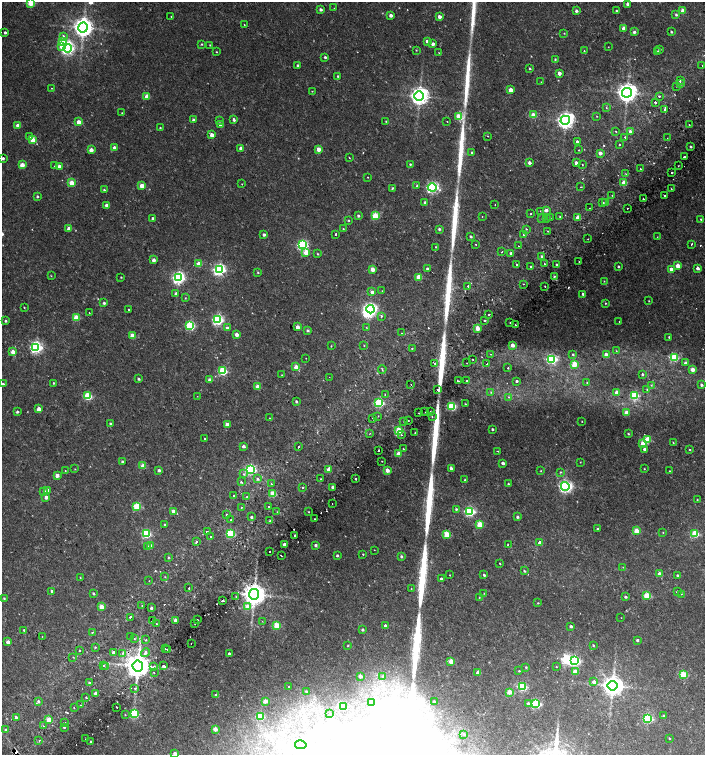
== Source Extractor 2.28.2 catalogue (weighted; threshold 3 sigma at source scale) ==
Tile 7 of 4 x 4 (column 3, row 2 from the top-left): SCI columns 3003-4407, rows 3061-4565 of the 6068 x 6115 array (HDU 1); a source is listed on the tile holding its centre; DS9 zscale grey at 2 x 2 block average (1 PNG px = mean of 2 x 2 image px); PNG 707 x 757 px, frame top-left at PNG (2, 2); each listed source drawn as its Kron ellipse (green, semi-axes under 4 px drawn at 4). Shown black and unused: <1% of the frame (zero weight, under 2 of 3 exposures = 3% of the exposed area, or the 3 px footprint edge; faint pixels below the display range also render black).
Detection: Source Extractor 2.28.2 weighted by HDU 2 'WHT'; one run over the whole footprint, this tile lists its part. Background 0.0101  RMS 0.0028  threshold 0.0126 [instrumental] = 3 sigma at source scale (4.5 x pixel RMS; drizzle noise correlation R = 1.50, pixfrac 1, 0.0396/0.0396 arcsec/px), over >= 5 px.
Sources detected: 541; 3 too faint to see at this stretch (2 x 2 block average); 7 inside a brighter object's white glare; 26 cosmic-ray / hot-pixel residue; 11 long thin detections or spike segments (spike, bleed or trail) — neither listed nor drawn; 1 inside a brighter listed object's ellipse — not listed separately; the other 493 listed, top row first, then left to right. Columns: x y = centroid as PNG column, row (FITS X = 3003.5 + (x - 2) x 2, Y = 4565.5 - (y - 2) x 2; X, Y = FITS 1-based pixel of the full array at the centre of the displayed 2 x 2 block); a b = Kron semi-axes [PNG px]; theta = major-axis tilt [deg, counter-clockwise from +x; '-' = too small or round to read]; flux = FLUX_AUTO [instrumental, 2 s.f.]
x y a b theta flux
31 2 3 3 - 32
627 4 3 3 - 1.7
334 8 2 2 - 0.65
321 9 2 2 - 2
576 11 3 2 - 2.1
616 11 2 2 - 0.53
683 11 3 2 - 6.5
391 15 2 2 - 3.6
676 15 3 3 - 1
171 16 2 2 - 0.35
439 17 2 2 - 4.1
244 25 2 2 - 0.3
83 27 5 5 - 490
624 28 3 2 - 4.7
5 32 2 2 - 1.4
634 32 3 2 - 1.7
671 32 2 2 - 0.83
564 33 2 2 - 0.37
63 36 4 3 - 1.6
427 41 2 2 - 2.7
62 42 4 3 - 14
202 44 2 2 - 0.57
433 44 2 2 - 2.6
210 45 2 2 - 0.48
62 47 4 3 - 5.6
608 47 2 2 - 0.25
67 48 4 4 - 160
659 49 2 2 - 1.5
416 50 2 2 - 0.39
584 51 2 2 - 0.91
658 51 2 2 - 0.34
216 52 2 2 - 0.37
439 53 2 2 - 0.33
325 57 2 2 - 1.2
555 59 2 2 - 0.61
298 65 2 2 - 1
702 65 2 2 - 0.51
530 69 2 2 - 0.73
559 73 2 2 - 5.1
338 76 2 2 - 0.74
680 81 2 2 - 1.6
541 82 2 2 - 0.21
681 84 3 2 - 0.5
677 86 2 2 - 0.49
51 88 2 2 - 0.26
511 90 2 2 - 8.3
312 91 2 2 - 0.34
627 93 5 4 - 470
147 96 3 2 - 11
419 96 5 4 - 390
659 96 2 2 - 0.86
655 102 2 2 - 3
606 108 3 2 - 0.45
665 109 3 2 - 2
122 113 2 2 - 0.26
533 115 3 2 - 8.4
597 116 2 2 - 0.3
459 117 3 3 - 20
193 120 2 2 - 1.5
234 120 3 2 - 1.5
565 120 5 4 - 310
219 121 3 3 - 0.57
386 121 2 2 - 0.41
447 121 2 2 - 0.37
79 122 3 2 - 9.1
18 125 2 2 - 6.6
221 125 2 2 - 4.7
689 125 2 2 - 0.57
160 128 2 2 - 0.55
616 131 2 2 - 1.4
630 131 2 2 - 2.8
212 135 3 3 - 4.4
487 136 2 2 - 0.25
29 137 3 3 - 2
625 137 2 2 - 3
667 138 2 2 - 0.49
33 140 3 3 - 14
577 142 3 3 - 1.2
619 144 2 2 - 1.3
691 147 2 2 - 0.98
114 148 2 2 - 3.3
241 148 2 2 - 3.2
318 149 3 2 - 7.3
91 150 2 2 - 6.5
578 150 2 2 - 0.36
472 152 3 3 - 0.73
600 153 2 2 - 4.3
349 157 2 2 - 0.38
684 157 3 2 - 3.3
3 158 2 2 - 1.5
529 163 2 2 - 2.9
576 163 2 2 - 4.3
410 164 2 2 - 0.71
22 165 3 3 - 9.4
582 165 2 2 - 0.65
55 166 3 2 - 0.6
59 166 3 2 - 3.7
678 166 2 2 - 0.49
640 169 2 2 - 0.71
672 173 2 2 - 2
626 174 2 2 - 0.32
367 177 2 2 - 0.29
624 182 3 2 - 12
72 183 3 3 - 13
242 184 2 2 - 0.29
142 186 3 2 - 9.7
417 186 3 2 - 0.85
432 187 4 4 - 110
580 187 2 2 - 0.35
392 188 2 2 - 1.4
671 189 2 2 - 0.73
104 190 3 2 - 0.8
612 195 2 2 - 0.68
664 195 2 2 - 2.2
37 197 2 2 - 1
643 199 2 2 - 0.98
425 202 2 2 - 1.9
603 203 2 2 - 0.66
605 203 2 2 - 0.46
495 204 2 2 - 0.26
106 205 2 2 - 2.4
589 208 2 2 - 0.33
627 208 2 2 - 0.36
546 210 3 3 - 2.5
540 211 2 2 - 0.32
531 214 2 2 - 0.85
375 215 3 3 - 23
358 216 2 2 - 1.3
482 216 2 2 - 0.25
560 216 2 2 - 0.38
578 217 2 2 - 8.1
153 218 2 2 - 1.9
542 218 2 2 - 0.33
547 218 2 2 - 0.98
550 218 2 2 - 0.38
701 219 3 2 - 0.62
349 220 3 2 - 0.46
69 229 2 2 - 4.5
343 229 3 3 - 0.63
439 229 3 3 - 1
526 229 2 2 - 0.59
548 231 3 2 - 0.38
335 234 2 2 - 1.9
264 235 2 2 - 2
524 235 2 2 - 0.65
471 236 2 2 - 0.82
657 237 2 2 - 0.23
588 239 2 2 - 0.57
476 244 2 2 - 1.2
692 244 2 2 - 1.7
302 245 4 3 - 81
518 246 2 2 - 0.37
435 247 2 2 - 2.1
306 252 3 3 - 14
502 252 2 2 - 0.94
511 253 3 2 - 1.2
318 254 3 2 - 0.58
542 256 3 3 - 1.3
154 260 2 2 - 3.4
579 262 2 2 - 2.8
199 264 3 2 - 9.4
545 264 2 2 - 0.47
556 264 2 2 - 0.59
517 265 2 2 - 0.43
530 266 2 2 - 0.59
618 266 2 2 - 0.8
678 266 3 3 - 9.6
698 268 2 2 - 3
372 269 2 2 - 8.9
427 269 2 2 - 1.7
671 269 2 2 - 6.3
219 270 4 3 - 140
258 272 3 2 - 0.62
51 276 2 2 - 0.34
121 277 2 2 - 0.42
419 277 3 3 - 16
554 277 3 3 - 0.9
178 278 4 4 - 160
604 281 2 2 - 0.33
523 284 2 2 - 0.27
468 286 2 2 - 7.6
545 286 2 2 - 1.4
382 291 2 2 - 0.2
372 292 3 3 - 2.7
176 293 3 3 - 2.1
583 294 2 2 - 1.3
185 298 2 2 - 0.31
649 301 2 2 - 0.33
104 303 3 2 - 1.4
605 303 3 3 - 0.48
24 308 3 2 - 0.37
129 309 2 2 - 0.36
370 309 4 3 - 130
89 313 2 2 - 0.44
489 314 2 2 - 0.86
381 316 4 2 - 0.83
76 317 3 3 - 20
218 320 4 4 - 83
484 320 2 2 - 2.2
6 321 3 3 - 0.98
619 321 2 2 - 0.64
510 323 2 2 - 0.26
515 325 2 2 - 1.5
190 326 3 3 - 61
298 327 2 2 - 5.7
366 327 3 2 - 0.33
227 328 3 2 - 2.5
478 328 2 2 - 11
308 330 3 2 - 1.2
401 333 2 2 - 0.76
237 335 2 2 - 5.7
132 336 3 3 - 9.9
669 337 2 2 - 0.61
513 345 2 2 - 5.7
331 346 2 2 - 0.48
364 346 3 2 - 0.28
36 347 4 4 - 150
412 349 2 2 - 0.44
616 351 2 2 - 0.33
13 352 3 2 - 7.8
491 354 2 2 - 0.76
573 354 2 2 - 0.75
606 355 3 3 - 4.9
674 357 3 3 - 44
306 358 2 2 - 0.21
473 359 2 2 - 0.76
552 359 3 3 - 78
435 363 2 2 - 0.63
467 363 2 2 - 0.76
685 363 3 3 - 1.7
487 364 2 2 - 2.1
574 364 3 3 - 18
296 367 3 2 - 9
508 368 2 2 - 1
692 369 3 2 - 7.5
382 370 4 2 - 0.73
223 371 3 3 - 41
642 374 2 2 - 1.2
282 375 2 2 - 0.25
329 377 2 2 - 0.24
139 379 2 2 - 1.2
210 380 2 2 - 5.5
458 381 2 2 - 1.4
467 381 2 2 - 1.3
517 381 2 2 - 1.2
587 382 2 2 - 0.83
54 383 2 2 - 0.72
3 384 2 2 - 1.5
411 384 2 2 - 0.25
651 385 3 2 - 0.48
701 385 3 3 - 1.6
258 387 3 2 - 9.1
438 389 2 2 - 1.8
647 390 3 2 - 0.41
491 392 4 3 - 0.73
617 392 3 3 - 5.5
385 394 2 2 - 1.4
634 395 3 3 - 36
88 396 3 3 - 36
197 396 2 2 - 0.18
508 397 4 3 - 0.77
296 401 2 2 - 1.2
379 403 3 3 - 60
465 404 2 2 - 0.41
452 406 3 3 - 48
39 409 3 2 - 8.3
425 411 2 2 - 0.79
17 412 3 3 - 0.98
430 412 2 2 - 0.41
418 413 2 2 - 0.35
626 413 3 2 - 7.1
378 416 2 2 - 0.49
432 416 2 2 - 0.44
270 418 3 2 - 0.33
373 418 3 2 - 1.3
408 420 2 2 - 0.35
404 421 2 2 - 0.37
582 421 2 2 - 0.28
110 424 2 2 - 1.1
227 425 2 2 - 5.6
492 429 2 2 - 1.1
399 431 3 3 - 37
370 433 2 2 - 0.31
415 433 2 2 - 0.78
628 434 3 2 - 0.61
401 435 2 2 - 0.64
205 439 2 2 - 0.41
647 439 3 3 - 20
643 443 3 3 - 11
673 443 3 2 - 0.36
243 446 2 2 - 2.5
298 447 2 2 - 0.49
403 449 3 2 - 0.38
645 449 3 2 - 2.1
378 450 2 2 - 2.1
690 450 2 2 - 0.54
497 451 3 2 - 0.29
399 454 3 2 - 7.7
382 461 2 2 - 0.28
122 462 3 2 - 0.94
580 462 2 2 - 0.28
503 463 2 2 - 2.7
143 466 3 3 - 11
451 468 3 2 - 2
75 469 3 2 - 0.3
329 469 3 2 - 6.7
644 469 2 2 - 0.35
159 470 3 2 - 2.2
250 470 4 3 - 100
387 470 2 2 - 7.1
65 471 2 2 - 0.41
541 471 2 2 - 0.43
670 471 2 2 - 0.5
560 472 3 3 - 0.6
244 474 4 3 - 0.91
57 475 2 2 - 5.3
258 479 3 3 - 1.3
321 479 2 2 - 0.82
356 479 2 2 - 1
465 480 3 3 - 0.79
241 482 3 3 - 0.85
271 484 2 2 - 0.74
508 484 2 2 - 0.79
565 486 4 4 - 160
303 487 2 2 - 2.2
333 487 2 2 - 3.1
48 491 3 2 - 6.2
44 492 3 3 - 1.7
273 494 3 3 - 18
234 495 2 2 - 1.6
46 497 3 2 - 4.5
247 497 3 2 - 0.62
697 500 2 2 - 0.4
332 504 2 2 - 0.36
137 506 3 3 - 32
241 507 2 2 - 0.47
269 507 2 2 - 1
456 509 3 3 - 0.77
174 511 2 2 - 7.1
470 511 3 3 - 75
277 512 2 2 - 0.27
309 512 2 2 - 0.49
226 515 2 2 - 1.6
251 517 2 2 - 0.9
518 517 2 2 - 1.5
314 519 2 2 - 1.1
231 520 2 2 - 2.4
270 521 3 2 - 1.1
165 524 2 2 - 0.63
479 525 3 3 - 20
598 529 2 2 - 0.79
637 531 3 3 - 16
207 532 2 2 - 2.4
663 532 3 2 - 0.36
695 533 3 3 - 30
146 534 3 3 - 50
230 534 3 3 - 46
295 535 2 2 - 1.3
447 535 3 3 - 24
211 537 2 2 - 18
196 542 2 2 - 1
540 543 2 2 - 6
284 544 2 2 - 4.2
508 544 2 2 - 2.3
316 545 3 3 - 1.9
151 546 2 2 - 4.2
148 547 3 3 - 1.5
374 550 2 2 - 0.22
270 552 2 2 - 1.2
363 554 2 2 - 0.51
281 556 2 2 - 0.78
337 556 2 2 - 1.1
401 556 3 2 - 1.2
168 557 2 2 - 1.2
500 564 2 2 - 0.85
623 567 2 2 - 0.29
524 571 3 2 - 0.69
659 574 2 2 - 5.6
450 575 2 2 - 0.4
484 575 2 2 - 1.3
677 575 2 2 - 0.98
80 577 3 2 - 0.6
165 577 2 2 - 0.4
441 579 2 2 - 2.6
149 581 2 2 - 0.23
189 588 2 2 - 1.6
411 589 2 2 - 0.48
52 591 2 2 - 1.3
677 592 2 2 - 1.6
93 593 2 2 - 0.93
484 593 2 2 - 0.29
254 594 5 5 - 800
681 594 2 2 - 0.38
647 596 3 3 - 27
236 597 3 2 - 0.37
479 597 2 2 - 0.31
626 597 2 2 - 1.4
4 598 3 2 - 0.63
223 600 2 2 - 0.98
538 603 2 2 - 0.61
142 606 2 2 - 0.6
101 607 3 3 - 8.9
247 607 3 3 - 9.1
151 608 2 2 - 1.8
130 617 2 2 - 8.4
621 618 2 2 - 0.21
175 620 3 2 - 2
197 620 2 2 - 0.72
152 621 2 2 - 0.57
262 621 2 2 - 0.22
156 623 2 2 - 0.92
195 624 2 2 - 0.29
277 626 3 3 - 22
385 626 2 2 - 2.3
571 626 2 2 - 2
24 630 2 2 - 0.73
363 630 2 2 - 1.3
92 632 2 2 - 1
42 637 2 2 - 0.35
130 637 2 2 - 0.56
134 639 2 2 - 0.84
146 640 3 2 - 0.49
637 640 2 2 - 1.6
8 642 2 2 - 6.5
191 644 2 2 - 0.57
348 645 2 2 - 0.48
593 645 2 2 - 0.58
95 647 3 2 - 0.56
165 649 2 2 - 0.43
79 650 2 2 - 1.1
168 650 2 2 - 0.43
114 652 3 3 - 2.3
123 653 3 3 - 1
145 653 5 3 - 2.4
229 654 2 2 - 2.4
73 657 2 2 - 0.5
451 661 3 3 - 9.2
574 661 4 3 - 86
104 665 2 2 - 0.93
138 666 5 5 - 1000
163 666 3 3 - 1.6
106 667 2 2 - 0.28
153 667 4 3 - 1.8
526 667 3 2 - 0.69
556 667 2 2 - 0.34
519 671 3 2 - 0.45
478 672 2 2 - 5.9
575 672 3 2 - 7.9
154 673 2 2 - 1.8
683 674 3 3 - 24
360 676 2 2 - 4.8
383 677 2 2 - 1.3
594 682 3 3 - 3.6
89 683 2 2 - 1.4
522 686 3 3 - 49
613 686 5 5 - 580
289 687 2 2 - 0.32
135 688 2 2 - 0.62
306 691 2 2 - 1.6
509 692 3 2 - 11
96 693 3 2 - 3.1
216 695 2 2 - 2.2
86 697 2 2 - 2.5
38 701 3 3 - 1.2
265 701 3 2 - 9.2
371 702 3 3 - 1.3
434 702 2 2 - 1.2
528 703 3 3 - 1.5
536 704 3 3 - 58
81 705 2 2 - 0.79
344 706 3 3 - 1.4
117 707 2 2 - 1.5
74 708 2 2 - 0.65
134 714 3 3 - 57
330 714 2 2 - 0.65
125 715 2 2 - 0.32
663 715 2 2 - 0.6
260 716 3 3 - 23
16 717 3 2 - 1.5
648 718 3 3 - 60
49 720 3 3 - 15
65 723 2 2 - 0.89
43 726 2 2 - 1
64 727 2 2 - 1.1
215 729 3 2 - 7.3
6 730 2 2 - 1.7
464 734 3 2 - 0.47
669 738 2 2 - 0.44
86 739 2 2 - 0.34
39 740 2 2 - 0.81
90 742 2 2 - 1.9
301 745 6 2 -11 1
175 753 3 3 - 2.5
Overlapping masked pixels (flux is a lower limit): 2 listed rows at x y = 254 594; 138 666
Isophote crosses this tile's border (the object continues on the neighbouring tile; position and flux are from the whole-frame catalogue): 2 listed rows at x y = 31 2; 175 753
Diffuse or blended objects may show on this block-average render without a row.